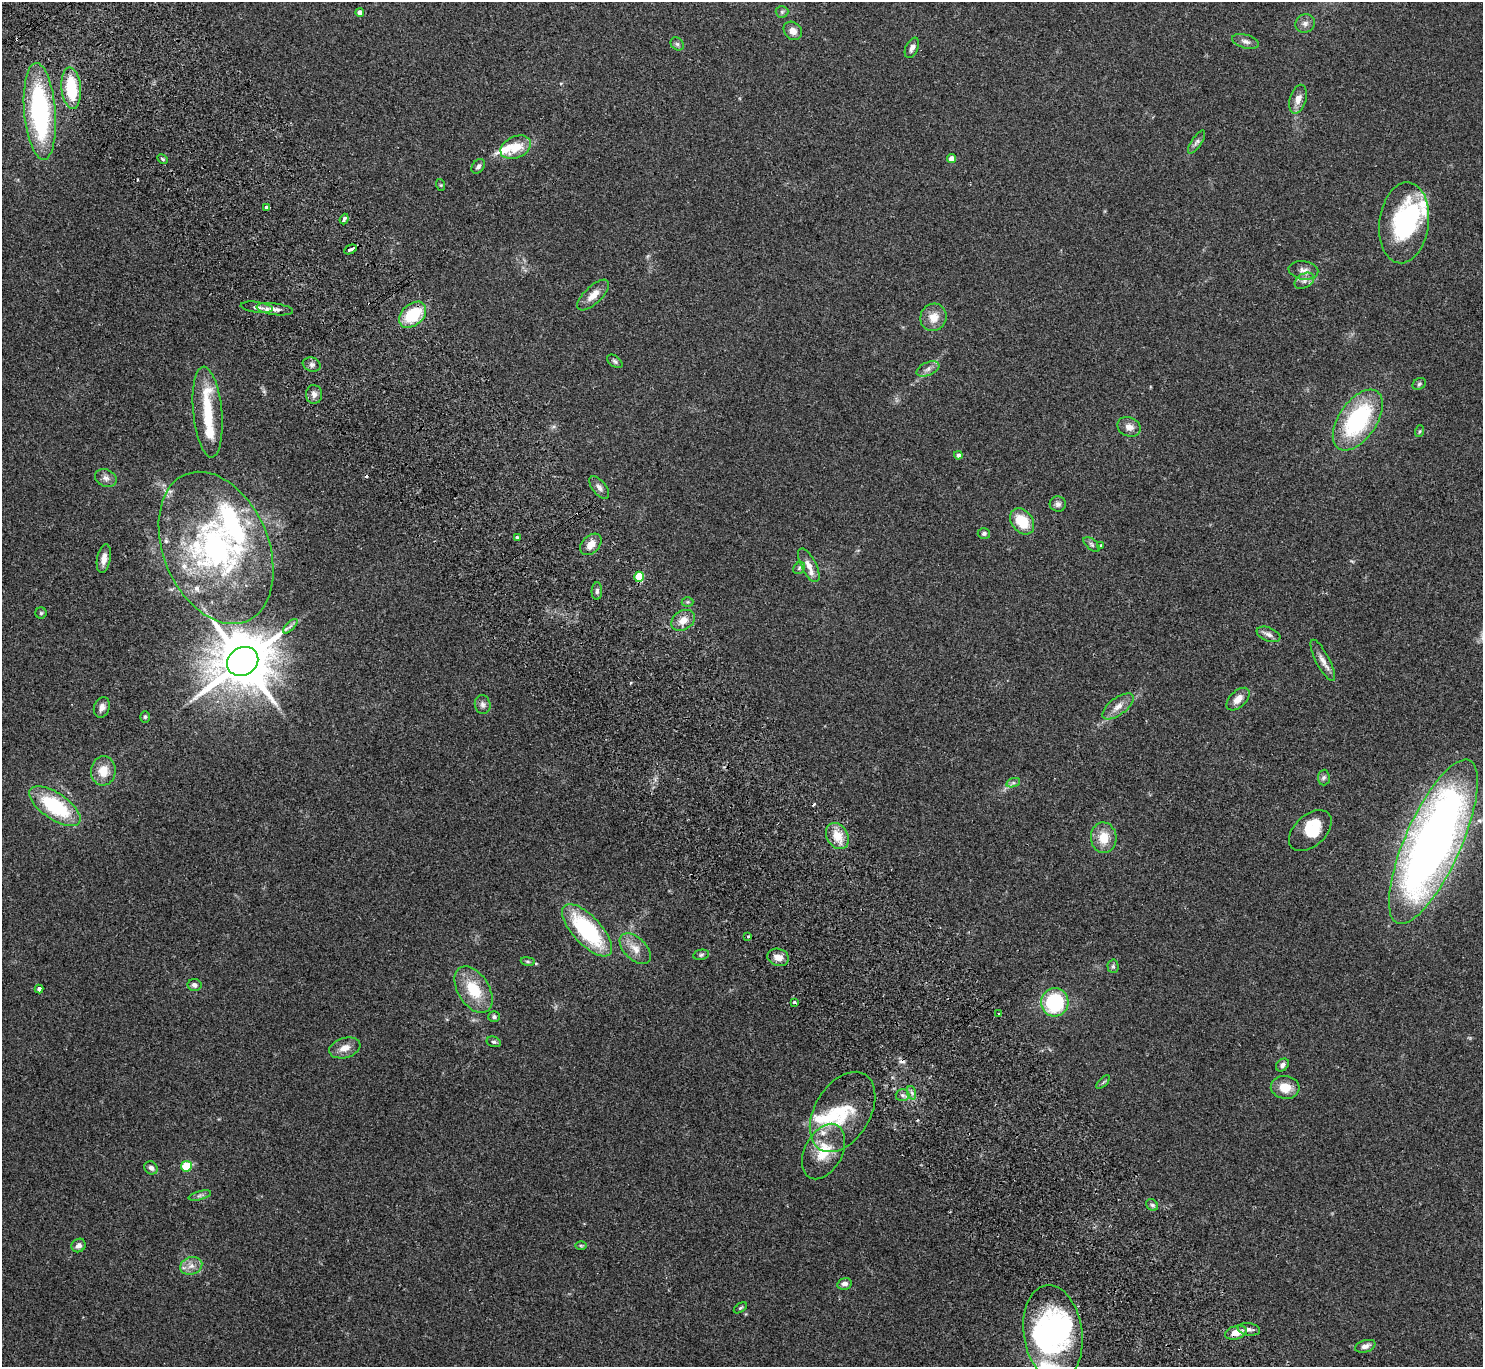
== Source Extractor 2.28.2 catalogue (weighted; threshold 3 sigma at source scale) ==
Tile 11 of 4 x 4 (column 3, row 3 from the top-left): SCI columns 3012-4492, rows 1567-2931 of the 6025 x 5999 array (HDU 1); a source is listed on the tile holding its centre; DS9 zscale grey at full resolution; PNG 1485 x 1369 px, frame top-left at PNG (2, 2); each listed source drawn as its Kron ellipse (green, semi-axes under 4 px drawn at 4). Shown black and unused: <1% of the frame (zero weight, under 2 of 3 exposures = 3% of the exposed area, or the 3 px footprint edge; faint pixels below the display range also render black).
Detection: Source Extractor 2.28.2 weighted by HDU 2 'WHT'; one run over the whole footprint, this tile lists its part. Background 0.0987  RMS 0.0088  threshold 0.0396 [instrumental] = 3 sigma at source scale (4.5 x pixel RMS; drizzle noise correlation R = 1.50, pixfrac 1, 0.05/0.05 arcsec/px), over >= 5 px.
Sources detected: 130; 4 inside a brighter object's white glare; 3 cosmic-ray / hot-pixel residue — neither listed nor drawn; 15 inside a brighter listed object's ellipse — not listed separately; the other 108 listed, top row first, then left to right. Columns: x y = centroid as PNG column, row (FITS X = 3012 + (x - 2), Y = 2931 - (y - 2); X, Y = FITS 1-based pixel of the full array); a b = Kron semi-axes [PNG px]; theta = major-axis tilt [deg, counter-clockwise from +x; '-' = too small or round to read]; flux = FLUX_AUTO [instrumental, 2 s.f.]
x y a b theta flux
360 12 4 4 - 5.3
782 12 6 6 - 1.6
1305 23 10 9 - 3.8
793 31 10 8 -45 6.6
1245 41 14 6 -15 3.8
677 44 7 6 - 1.9
912 48 11 6 65 3.6
71 88 21 9 -85 41
1298 99 15 8 74 6.9
40 111 48 15 -85 140
1197 142 13 5 57 2.8
516 147 16 10 23 17
163 159 6 4 -29 1.2
952 159 4 4 - 10
478 166 8 5 51 2.4
441 185 6 4 -71 0.89
267 207 4 3 - 8.9
344 219 5 3 - 3.9
1404 223 41 24 83 92
350 249 7 3 27 11
1303 270 15 9 -10 5.4
1304 281 10 7 30 4
593 295 20 8 44 8.8
257 307 16 5 -7 4.3
275 309 18 6 -8 5.5
413 315 15 10 43 37
933 317 14 13 - 11
615 361 9 5 -37 1.9
312 365 9 7 -19 3
928 369 12 6 23 4.1
1419 384 7 5 30 1.5
314 394 9 8 - 4.2
208 412 45 14 -84 33
1358 420 34 19 55 98
1129 427 12 9 -22 5.9
1420 431 6 4 71 1
958 455 4 4 - 3.4
106 478 11 8 -22 4.1
599 487 13 6 -52 3.9
1058 504 8 7 - 3
1022 521 14 10 -51 24
984 533 6 5 - 2.2
517 537 3 3 - 2.1
591 544 12 8 46 8.1
1092 544 10 5 -42 2
1101 545 4 3 - 1.1
216 548 79 52 -67 190
104 559 14 6 79 6.4
809 565 18 7 -63 6.8
799 568 6 5 - 1.5
639 577 5 5 - 38
597 591 9 5 87 2.1
688 602 6 5 - 1.3
41 613 5 5 - 1.3
683 620 12 9 33 8.5
290 626 9 3 45 1.9
1269 634 12 6 -22 3.9
1323 660 23 7 -63 6.5
243 661 16 14 31 5900
1238 699 14 8 44 7.5
483 705 9 8 - 3.4
1118 706 18 8 37 8
102 707 10 7 70 4.5
145 717 6 5 - 1.4
103 771 14 12 84 13
1324 777 8 6 88 2.3
1013 783 7 4 18 2
55 806 29 13 -34 63
1310 831 25 15 42 23
837 836 14 10 -58 14
1104 838 15 13 -86 15
1433 842 89 28 66 700
587 930 33 14 -47 83
748 936 3 3 - 1.5
635 949 19 11 -45 9.6
701 955 8 5 11 1.7
778 957 11 8 -17 7.3
528 961 7 3 -9 1.2
1113 966 7 5 -88 1.8
194 985 7 6 - 3.2
39 989 4 3 - 4.3
474 990 25 15 -58 29
794 1002 3 3 - 2.7
1055 1002 14 13 - 70
999 1014 3 2 - 1.1
494 1017 6 5 - 2.1
494 1042 7 5 -14 1.8
345 1048 16 10 17 7.8
1282 1065 7 5 44 2.6
1103 1082 8 3 45 1.2
1285 1087 14 11 -8 13
912 1093 7 4 -71 2.2
902 1095 7 6 - 2.5
843 1112 44 27 59 44
824 1151 30 19 63 27
186 1166 5 5 - 29
151 1168 7 6 - 3.4
200 1195 11 3 15 2.1
1152 1205 6 5 - 1.8
79 1245 7 6 - 4
581 1246 6 4 -1 1.1
191 1266 11 8 18 6
844 1284 7 5 14 3.5
740 1308 7 4 35 1.3
1249 1329 11 6 -9 3.7
1053 1333 48 29 -81 160
1236 1333 11 6 16 9.4
1365 1346 11 6 17 4
Overlapping masked pixels (flux is a lower limit): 4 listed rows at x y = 350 249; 639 577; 1053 1333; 1236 1333